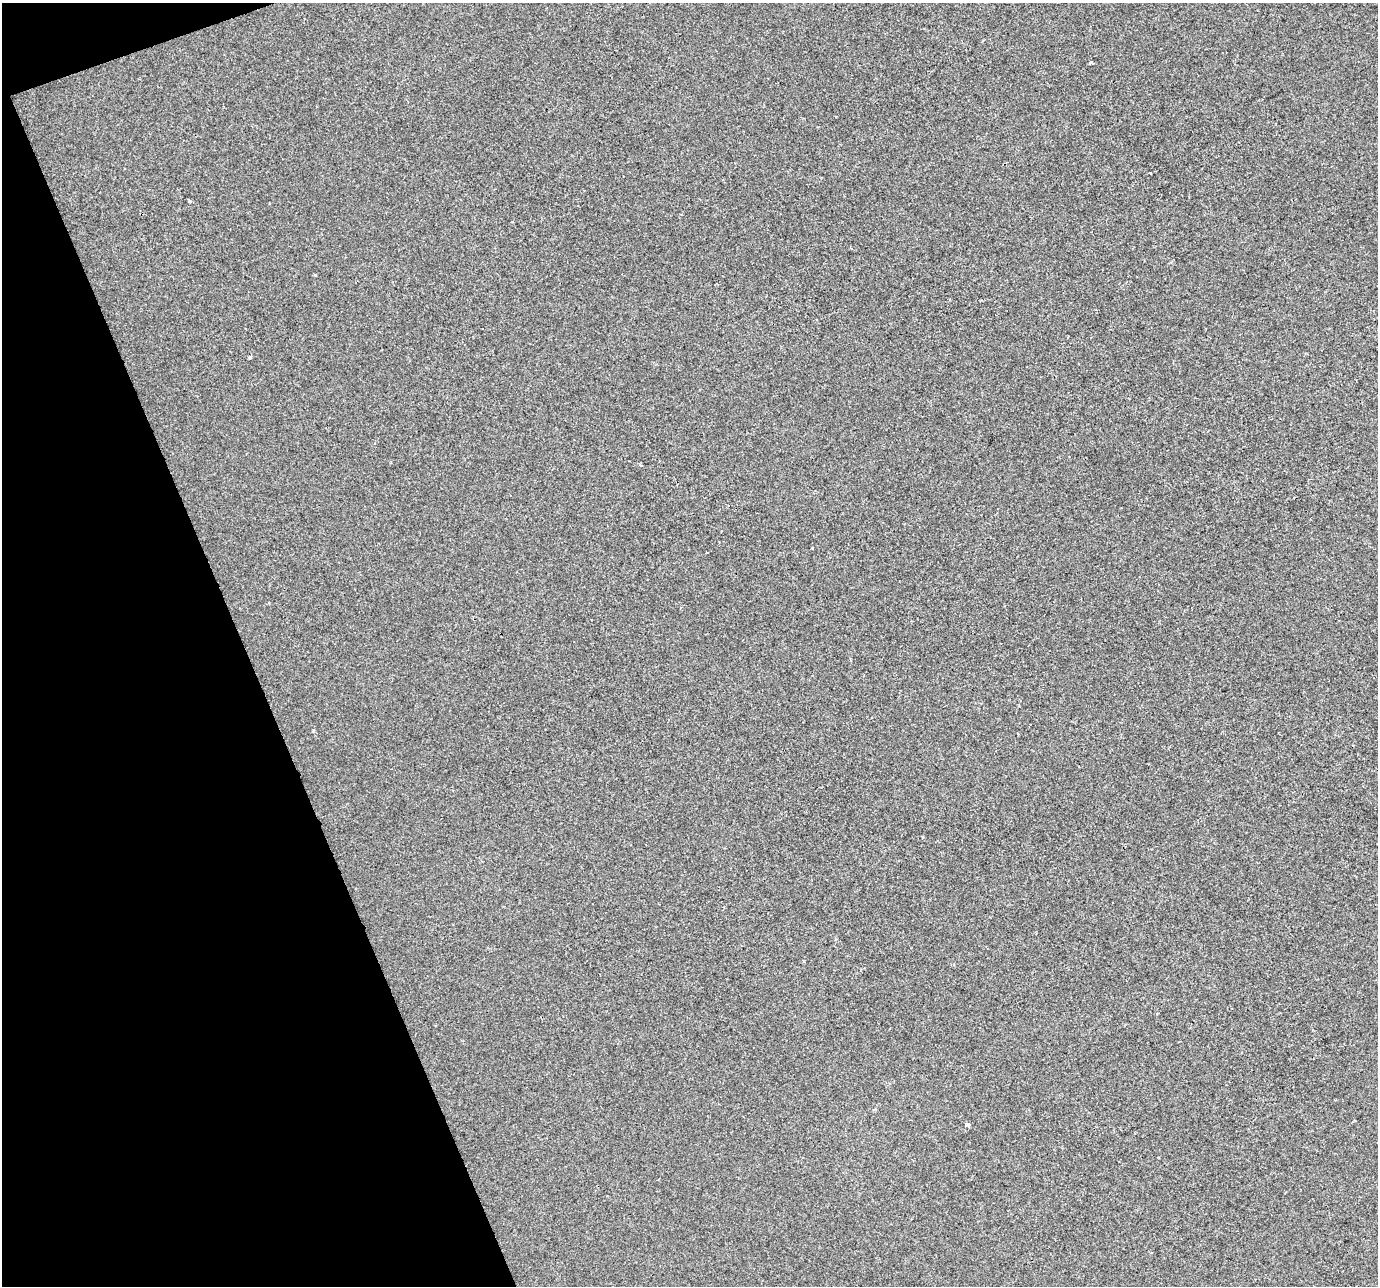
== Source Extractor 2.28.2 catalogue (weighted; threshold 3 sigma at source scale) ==
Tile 5 of 4 x 4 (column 1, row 2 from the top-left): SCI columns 2-1377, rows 2700-3983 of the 5503 x 5342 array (HDU 1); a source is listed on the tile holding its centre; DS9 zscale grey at full resolution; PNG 1380 x 1288 px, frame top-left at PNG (2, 3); no overlay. Shown black and unused: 18% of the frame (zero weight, under 2 of 3 exposures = <1% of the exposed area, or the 3 px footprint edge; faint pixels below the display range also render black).
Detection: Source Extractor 2.28.2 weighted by HDU 2 'WHT'; one run over the whole footprint, this tile lists its part. Background -2.12e-04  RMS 0.0042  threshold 0.0189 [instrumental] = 3 sigma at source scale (4.5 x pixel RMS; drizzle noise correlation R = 1.50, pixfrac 1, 0.0396/0.0396 arcsec/px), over >= 5 px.
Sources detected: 8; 1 cosmic-ray / hot-pixel residue — not listed; the other 7 listed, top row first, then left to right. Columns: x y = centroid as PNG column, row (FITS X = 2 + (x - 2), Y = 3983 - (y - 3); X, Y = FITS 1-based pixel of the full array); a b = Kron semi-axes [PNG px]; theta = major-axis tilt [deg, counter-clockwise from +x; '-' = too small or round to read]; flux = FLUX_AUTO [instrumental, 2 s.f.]
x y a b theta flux
1150 173 3 3 - 1.3
315 275 3 3 - 0.42
250 357 5 3 - 0.56
812 548 2 2 - 0.42
1313 1030 2 2 - 0.46
874 1109 6 3 2 0.56
967 1125 4 3 - 3.4